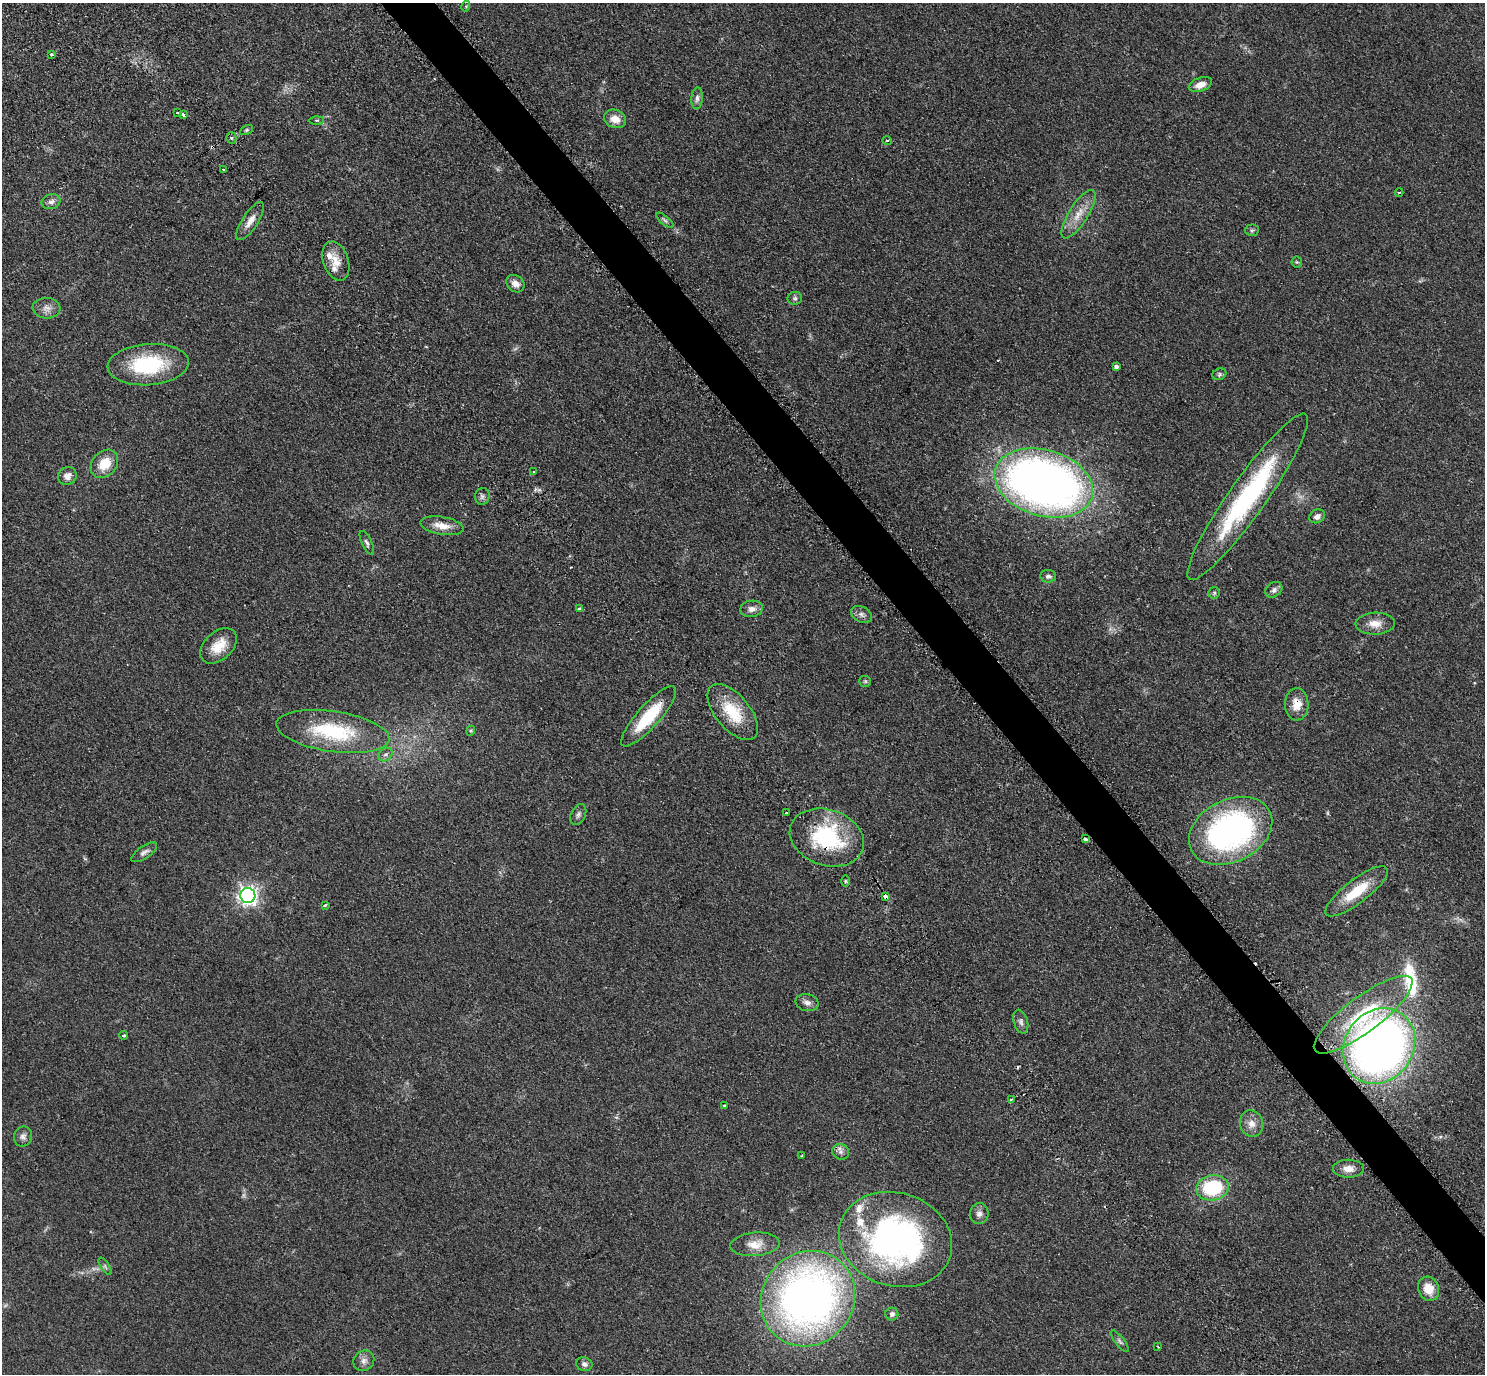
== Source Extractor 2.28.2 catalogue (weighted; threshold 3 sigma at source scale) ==
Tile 6 of 4 x 4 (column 2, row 2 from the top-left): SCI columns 1675-3157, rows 3205-4576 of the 6271 x 6268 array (HDU 1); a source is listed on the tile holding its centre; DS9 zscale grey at full resolution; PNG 1487 x 1376 px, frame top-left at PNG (2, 3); each listed source drawn as its Kron ellipse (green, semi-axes under 4 px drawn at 4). Shown black and unused: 3% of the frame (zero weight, under 2 of 3 exposures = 11% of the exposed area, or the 3 px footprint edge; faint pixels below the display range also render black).
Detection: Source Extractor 2.28.2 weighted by HDU 2 'WHT'; one run over the whole footprint, this tile lists its part. Background 0.0948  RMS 0.0088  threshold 0.0396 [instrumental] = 3 sigma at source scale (4.5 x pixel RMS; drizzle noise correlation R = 1.50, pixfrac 1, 0.05/0.05 arcsec/px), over >= 5 px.
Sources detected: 96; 1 too faint to see at this stretch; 5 cosmic-ray / hot-pixel residue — neither listed nor drawn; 5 inside a brighter listed object's ellipse — not listed separately; the other 85 listed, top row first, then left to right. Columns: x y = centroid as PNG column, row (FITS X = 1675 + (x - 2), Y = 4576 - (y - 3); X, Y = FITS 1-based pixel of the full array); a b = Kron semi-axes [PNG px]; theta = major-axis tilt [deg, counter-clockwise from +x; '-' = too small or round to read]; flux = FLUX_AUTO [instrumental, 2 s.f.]
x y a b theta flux
466 6 5 3 - 0.77
51 54 3 3 - 2.6
1200 85 12 7 20 7.9
697 98 11 5 86 3
178 112 3 3 - 2
183 114 3 3 - 4.6
615 119 11 9 -22 9.4
317 120 7 4 1 1.1
246 130 7 4 27 1.3
231 138 5 5 - 1.4
887 140 5 3 - 0.88
223 170 2 2 - 0.78
1399 192 4 3 - 0.68
51 202 9 7 14 3.7
1078 214 28 9 58 13
665 220 10 4 -40 1.9
250 221 22 8 57 8.2
1252 230 7 5 4 1.6
336 261 20 12 -70 12
1297 262 5 5 - 1.1
515 284 10 8 -39 6.1
795 298 7 6 - 1.9
47 308 14 10 -5 6
148 364 41 20 4 66
1116 367 4 3 - 12
1219 374 7 5 23 1.8
104 464 16 12 48 18
534 471 3 2 - 1.3
67 476 10 8 32 5.6
1044 483 50 33 -16 630
482 496 8 7 - 2.7
1248 497 101 18 55 130
1317 516 8 6 30 4.6
442 526 22 9 -10 11
367 543 13 5 -65 2.4
1048 576 8 6 1 2.8
1274 590 9 7 38 3.3
1214 593 5 5 - 1.4
579 608 4 3 - 1
752 609 11 8 9 5.1
861 614 11 7 -28 3.6
1375 624 19 11 2 10
219 646 21 14 43 16
865 681 6 5 - 1.4
1297 704 16 12 -88 12
733 712 34 17 -50 34
649 716 39 11 48 42
333 731 57 20 -8 69
471 731 5 4 - 1
385 754 8 6 41 2.9
787 813 3 3 - 2.7
578 814 11 7 64 2.8
1231 831 44 31 27 230
827 838 38 28 -19 78
1085 839 3 3 - 15
144 852 15 6 34 3.5
845 881 6 4 -89 1.2
1357 891 38 12 37 30
248 895 7 7 - 390
885 896 4 3 - 4.5
325 905 3 3 - 1
807 1003 11 8 -12 4.5
1363 1015 60 17 37 60
1021 1022 12 7 -73 3.4
123 1035 4 3 - 1.2
1379 1046 39 34 54 610
1011 1099 4 3 - 1.4
724 1105 3 2 - 0.82
1251 1124 13 11 -73 7.2
23 1136 10 9 - 3.9
841 1152 8 7 - 3.5
802 1156 3 2 - 0.9
1348 1169 15 9 -1 7.4
1212 1188 16 12 11 60
979 1214 10 9 - 4
895 1239 57 46 -18 270
755 1244 25 11 5 12
105 1266 10 4 -57 1.8
1429 1289 12 10 -66 14
808 1299 49 45 50 500
892 1314 6 6 - 2.7
1120 1341 13 4 -52 2.3
1158 1347 4 3 - 0.71
364 1361 11 9 42 4.8
584 1364 8 7 - 3.1
Overlapping masked pixels (flux is a lower limit): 4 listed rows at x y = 1297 704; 827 838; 1085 839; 885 896